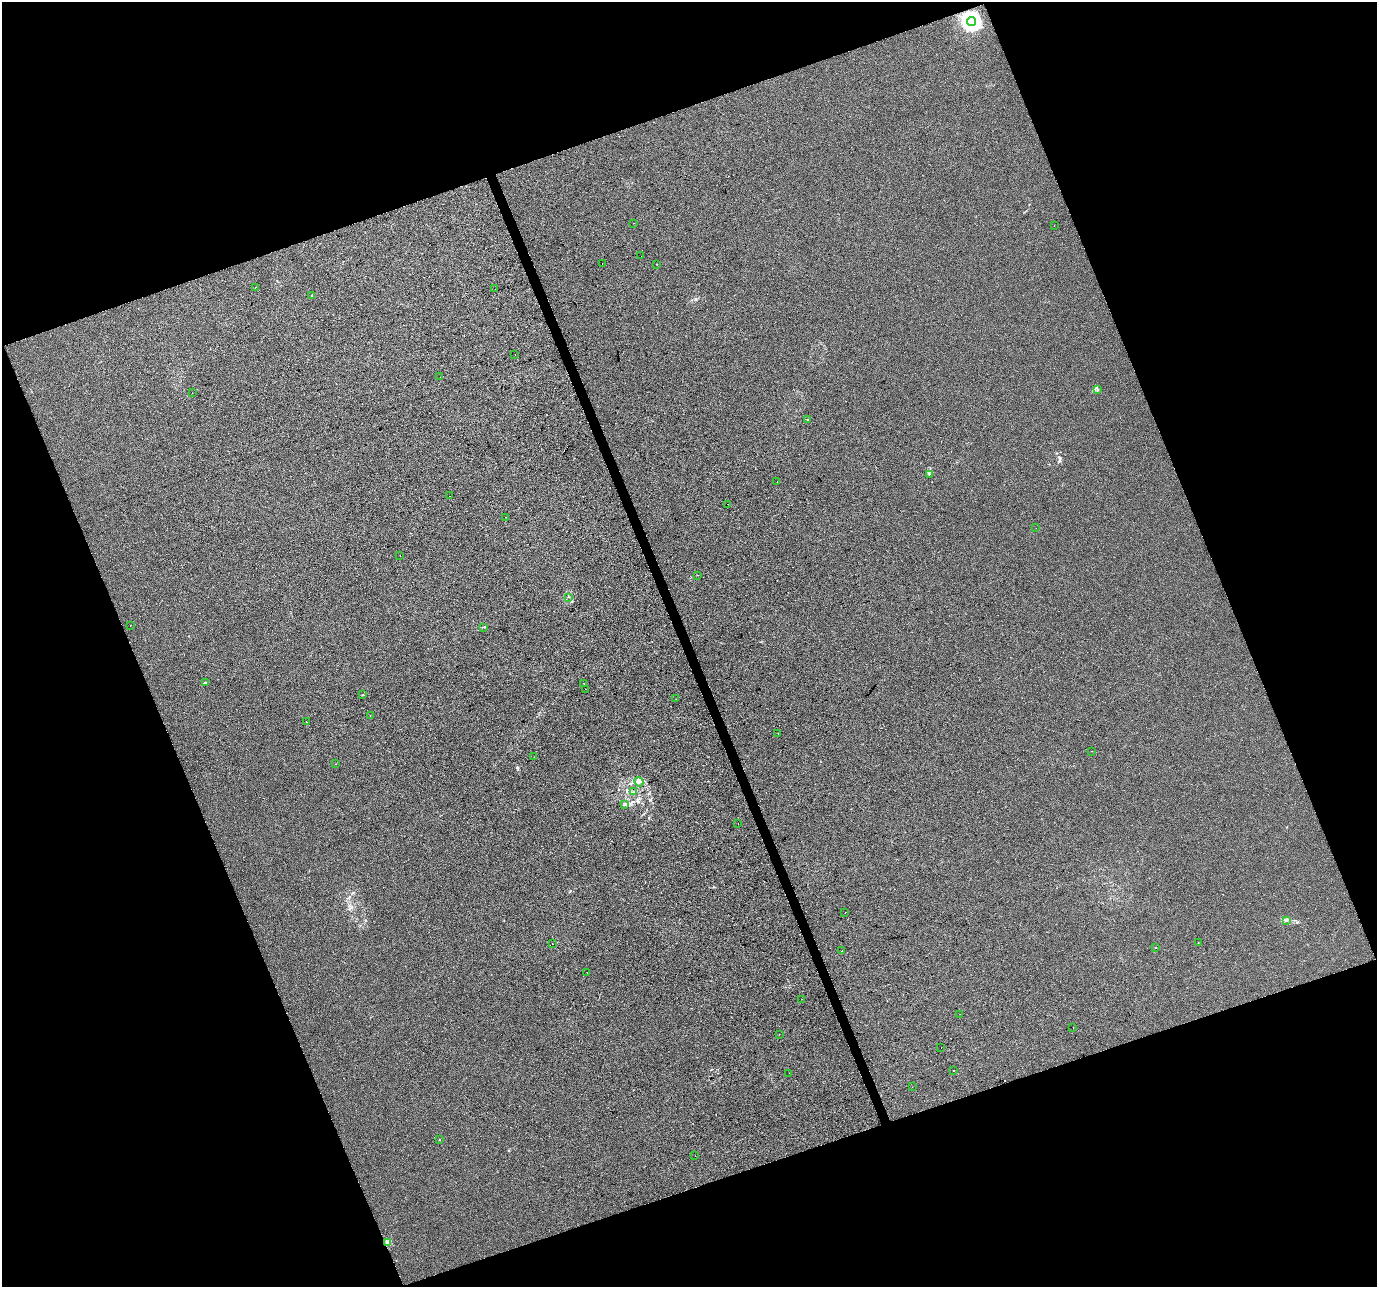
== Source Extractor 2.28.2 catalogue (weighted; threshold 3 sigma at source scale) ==
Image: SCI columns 2-5501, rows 130-5266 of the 5501 x 5340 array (HDU 1 of 3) = the unmasked area's bounding box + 8 px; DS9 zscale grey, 4 x 4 block average (1 PNG px = mean of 4 x 4 image px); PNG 1379 x 1289 px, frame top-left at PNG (2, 2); each listed source drawn as its Kron ellipse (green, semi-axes under 4 px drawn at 4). Shown black and unused: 41% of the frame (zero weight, under 2 of 3 exposures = <1% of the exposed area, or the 3 px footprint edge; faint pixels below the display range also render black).
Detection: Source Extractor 2.28.2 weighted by HDU 2 'WHT'. Background -1.26e-04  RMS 0.0056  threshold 0.0253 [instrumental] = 3 sigma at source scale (4.5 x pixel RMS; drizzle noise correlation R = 1.50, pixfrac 1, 0.0396/0.0396 arcsec/px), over >= 5 px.
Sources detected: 67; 9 cosmic-ray / hot-pixel residue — neither listed nor drawn; the other 58 listed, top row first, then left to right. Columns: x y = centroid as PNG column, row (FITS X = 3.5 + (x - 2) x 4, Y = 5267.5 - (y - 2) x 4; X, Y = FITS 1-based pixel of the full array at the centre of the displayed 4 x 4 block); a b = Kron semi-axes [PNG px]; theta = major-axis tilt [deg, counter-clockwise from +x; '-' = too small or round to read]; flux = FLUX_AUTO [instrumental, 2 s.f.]
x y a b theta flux
972 21 4 4 - 2100
634 223 2 2 - 1.5
1054 226 2 2 - 1.5
641 256 2 2 - 2.1
602 263 2 2 - 3.5
656 264 2 2 - 1.5
255 287 2 2 - 1
495 289 2 2 - 5.1
312 296 2 2 - 1.9
515 355 2 2 - 3.2
440 377 2 2 - 1.5
1098 390 2 2 - 1.1
192 393 2 2 - 0.67
808 420 2 2 - 1.9
929 474 2 2 - 1.4
777 481 2 2 - 2.8
449 496 2 2 - 1.8
728 504 2 2 - 1.6
506 517 2 2 - 2
1036 528 2 2 - 0.44
400 556 2 2 - 1.8
698 575 2 2 - 3.9
569 597 2 2 - 0.66
130 625 2 2 - 0.83
484 627 2 2 - 2.1
205 683 2 2 - 4.5
584 683 2 2 - 1.5
586 689 2 2 - 0.64
363 695 2 2 - 1.8
676 699 2 2 - 0.72
370 716 2 2 - 0.42
306 722 2 2 - 1.1
778 734 2 2 - 2.7
1091 751 2 2 - 0.86
534 757 2 2 - 0.49
335 764 2 2 - 0.63
639 782 5 3 - 9.4
633 791 3 2 - 2
625 805 3 3 - 6.1
738 824 2 2 - 1.9
845 913 2 2 - 2.2
1287 920 3 2 - 2.3
1198 943 2 2 - 0.93
553 944 2 2 - 0.93
1156 948 2 2 - 0.84
842 951 2 2 - 0.82
587 973 2 2 - 0.88
802 999 2 2 - 0.53
960 1014 2 2 - 0.72
1073 1028 2 2 - 4.2
779 1034 2 2 - 1.2
941 1048 2 2 - 0.82
954 1070 2 2 - 2.1
789 1073 2 2 - 0.63
912 1087 2 2 - 0.45
440 1140 2 2 - 0.78
695 1156 2 2 - 0.7
388 1242 2 2 - 67
Diffuse or blended objects may show on this block-average render without a row.